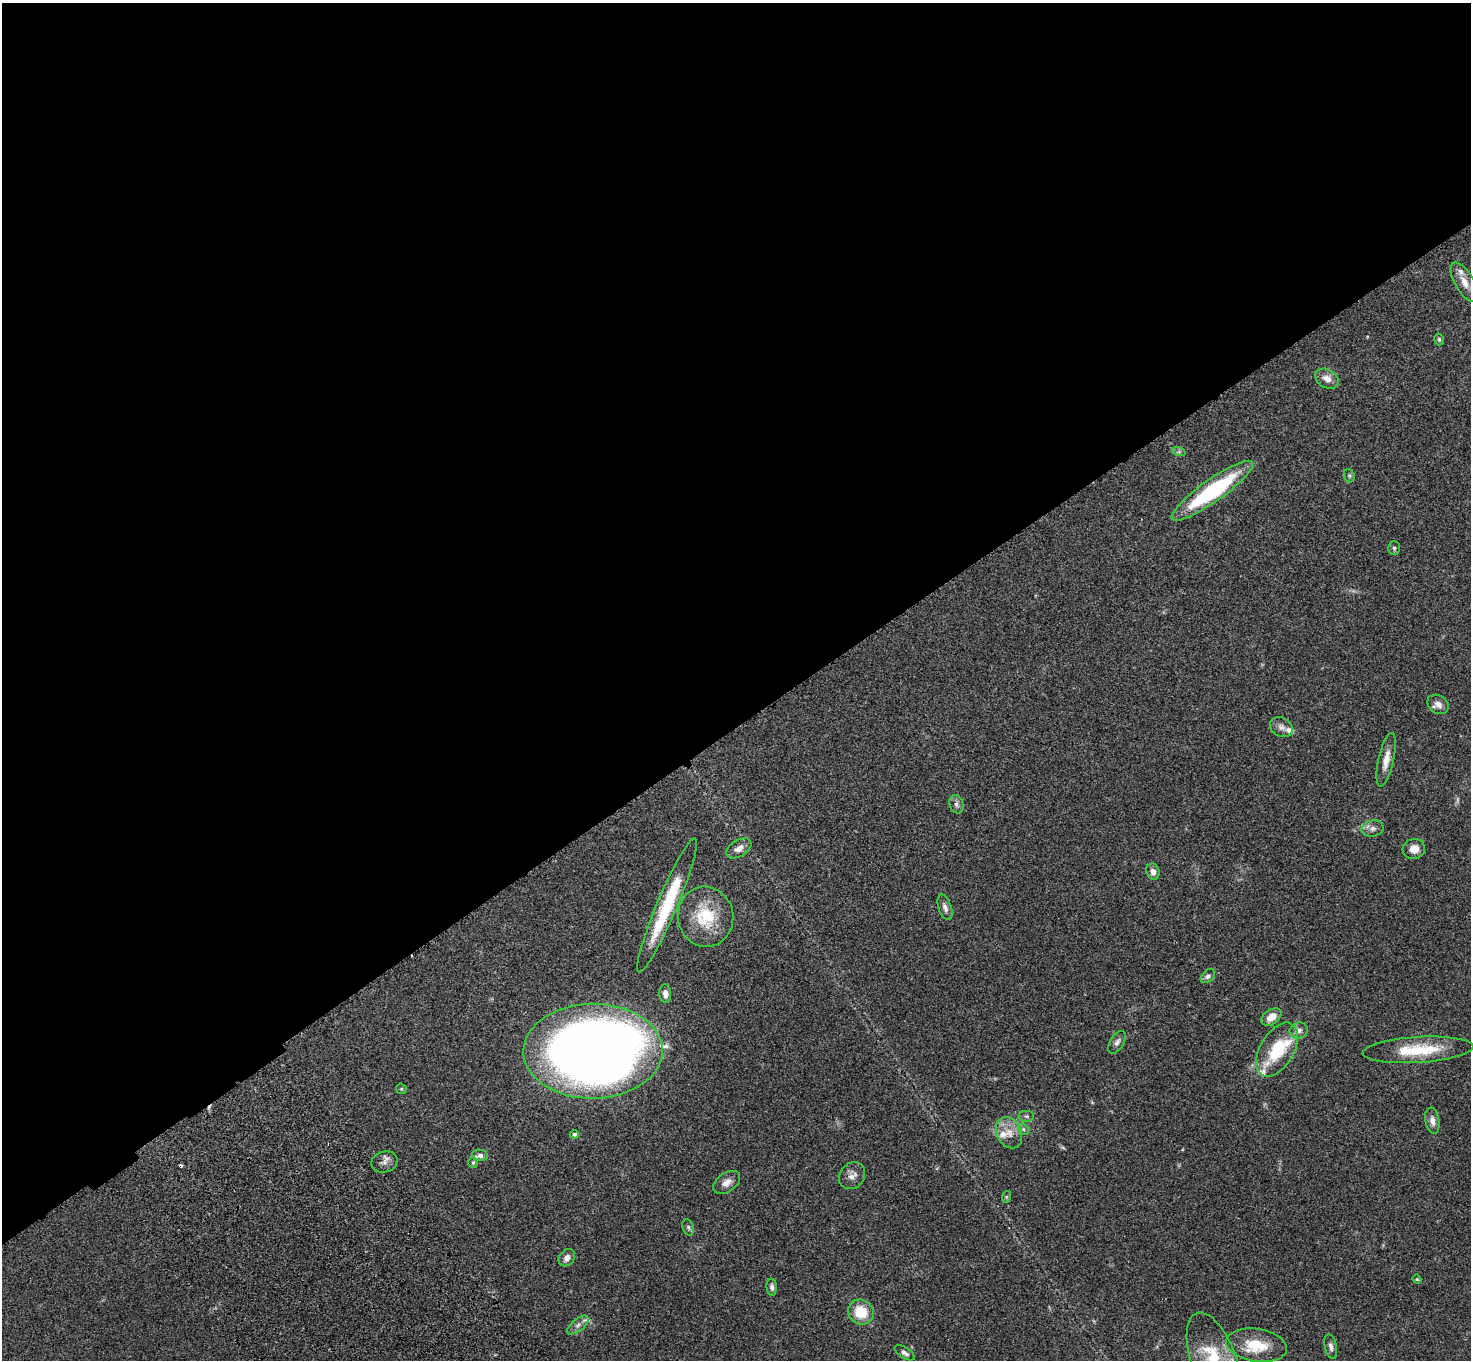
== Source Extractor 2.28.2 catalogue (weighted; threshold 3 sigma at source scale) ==
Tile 2 of 4 x 4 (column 2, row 1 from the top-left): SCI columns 1572-3040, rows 4317-5674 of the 6087 x 6054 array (HDU 1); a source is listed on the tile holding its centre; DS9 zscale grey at full resolution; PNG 1473 x 1362 px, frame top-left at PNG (2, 3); each listed source drawn as its Kron ellipse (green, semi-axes under 4 px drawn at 4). Shown black and unused: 54% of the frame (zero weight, under 3 of 4 exposures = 6% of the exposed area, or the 3 px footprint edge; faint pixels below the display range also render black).
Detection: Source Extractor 2.28.2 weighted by HDU 2 'WHT'; one run over the whole footprint, this tile lists its part. Background 0.0576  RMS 0.0056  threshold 0.0253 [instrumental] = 3 sigma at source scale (4.5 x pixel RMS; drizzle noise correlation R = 1.50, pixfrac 1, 0.05/0.05 arcsec/px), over >= 5 px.
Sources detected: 58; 2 too faint to see at this stretch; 1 cosmic-ray / hot-pixel residue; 1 long thin detection or spike segment (spike, bleed or trail) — neither listed nor drawn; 6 inside a brighter listed object's ellipse — not listed separately; the other 48 listed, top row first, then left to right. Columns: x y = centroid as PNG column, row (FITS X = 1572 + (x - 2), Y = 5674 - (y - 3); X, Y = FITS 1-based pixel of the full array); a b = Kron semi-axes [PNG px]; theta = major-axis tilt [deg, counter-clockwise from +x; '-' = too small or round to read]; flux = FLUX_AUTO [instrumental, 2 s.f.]
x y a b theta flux
1464 282 22 9 -60 5.9
1439 339 6 4 -75 0.83
1327 379 13 9 -30 4
1179 452 7 4 -18 0.85
1349 476 7 5 -69 0.9
1212 491 49 11 35 54
1394 548 7 5 -88 1.1
1438 704 11 9 -36 3.2
1281 727 12 9 -27 2.9
1386 760 27 7 78 6.3
956 804 9 7 -71 1.9
1373 828 11 8 11 2.6
739 848 14 8 32 3.8
1414 849 11 10 - 4.7
1153 872 8 6 -72 3.1
667 905 72 10 67 37
945 907 13 6 -71 2.4
706 917 30 27 -82 24
1208 976 8 5 43 1.7
665 994 9 6 -86 2.9
1271 1017 11 7 35 6.1
1299 1030 9 8 - 2.7
1117 1042 12 7 60 2.1
1277 1050 30 17 60 25
1418 1050 55 13 4 24
593 1051 69 47 1 660
401 1089 5 5 - 0.72
1026 1116 8 6 0 1.2
1432 1121 13 7 -80 3
1023 1129 6 4 -46 0.96
1009 1133 16 12 -64 7
574 1134 4 4 - 1.4
480 1155 8 5 -8 2
384 1162 13 10 13 3.2
473 1163 5 4 - 0.78
852 1176 14 12 51 3.7
727 1182 15 9 35 3.9
1006 1197 6 4 72 0.58
688 1227 8 5 -71 1.3
567 1258 9 7 51 3
1417 1279 4 4 - 0.53
772 1287 8 5 -85 1.6
861 1312 13 12 - 14
578 1325 13 6 40 2.6
1256 1345 31 16 -9 17
1331 1346 12 6 -78 2
905 1353 11 5 -33 1.7
1214 1360 50 22 -70 33
Isophote crosses this tile's border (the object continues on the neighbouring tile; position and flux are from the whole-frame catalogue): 1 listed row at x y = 1214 1360